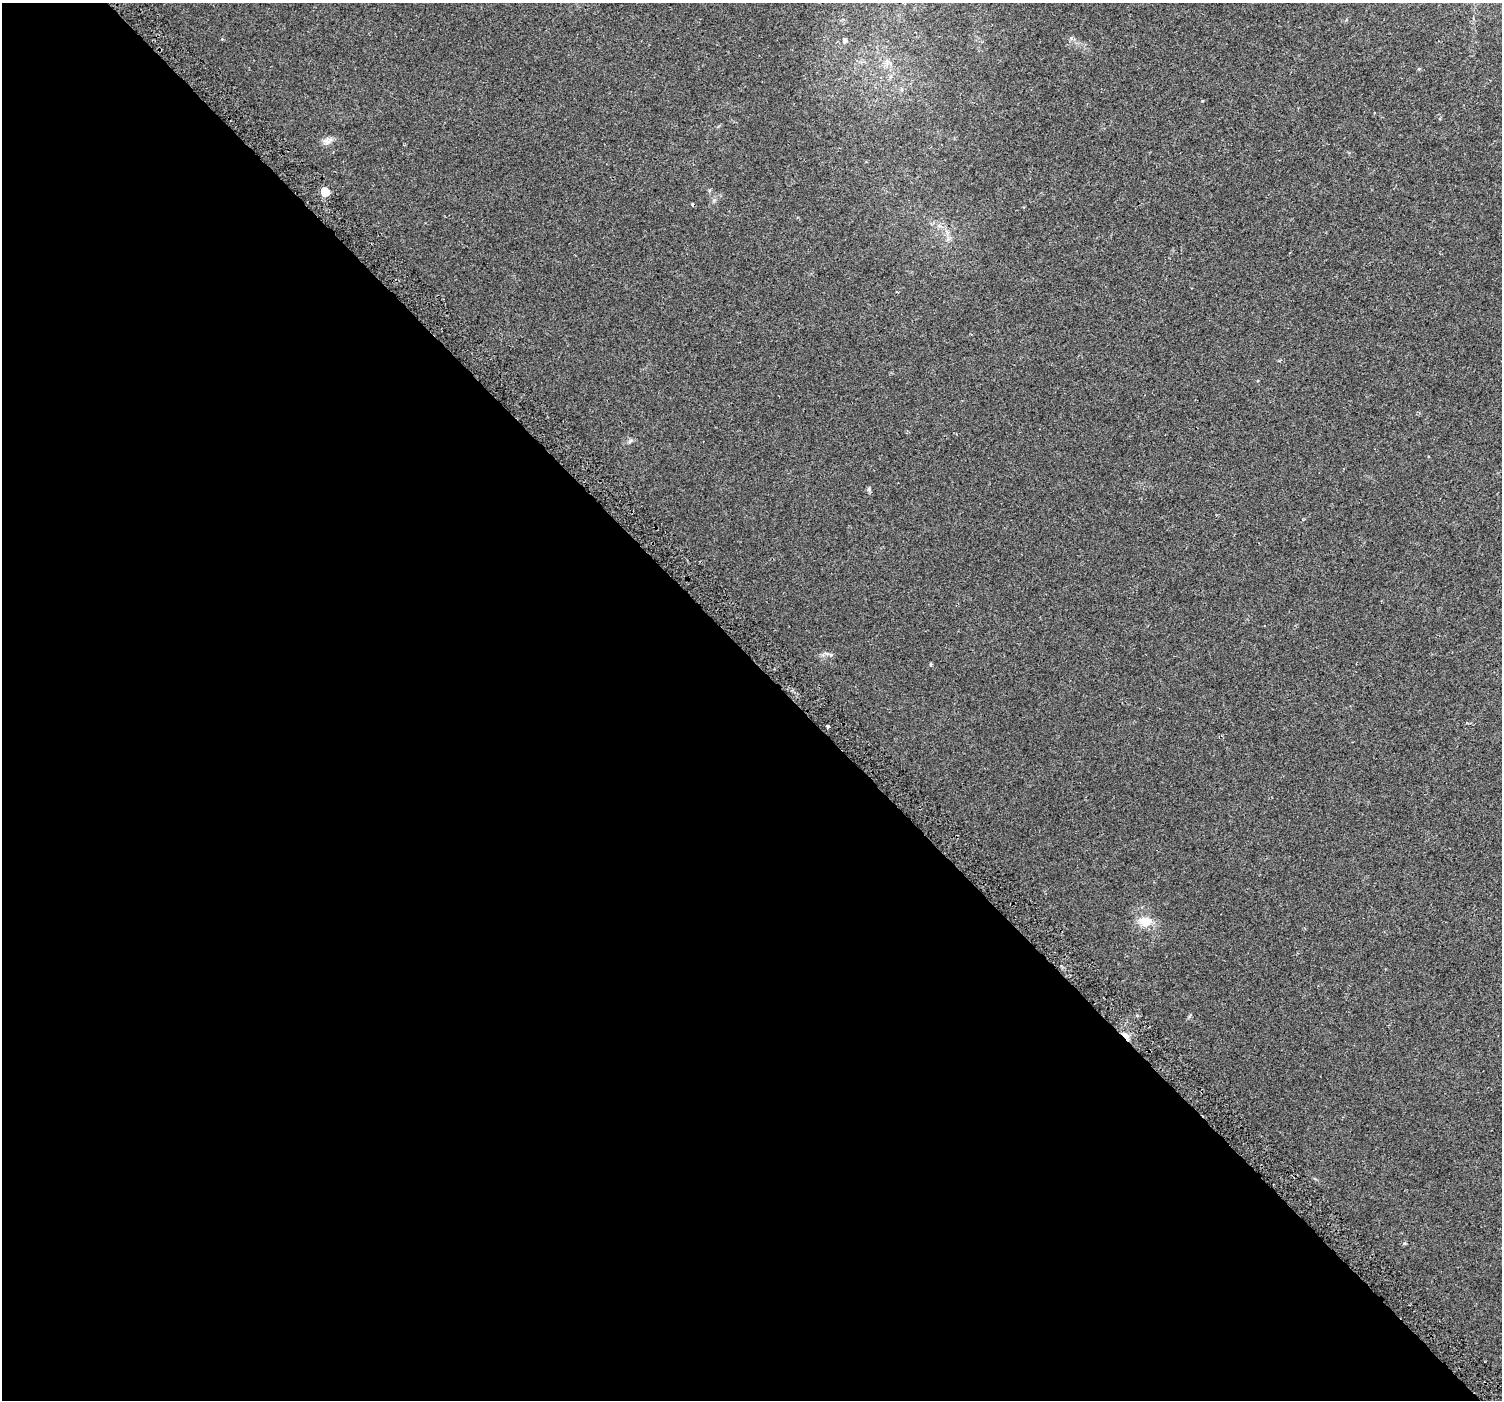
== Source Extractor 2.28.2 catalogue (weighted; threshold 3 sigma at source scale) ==
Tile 9 of 4 x 4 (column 1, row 3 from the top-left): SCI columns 51-1550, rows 1677-3074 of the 6110 x 6080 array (HDU 1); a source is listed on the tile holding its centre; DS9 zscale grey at full resolution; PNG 1504 x 1402 px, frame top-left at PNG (2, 3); no overlay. Shown black and unused: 53% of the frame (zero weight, under 2 of 3 exposures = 3% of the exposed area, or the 3 px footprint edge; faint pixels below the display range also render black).
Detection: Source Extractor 2.28.2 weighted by HDU 2 'WHT'; one run over the whole footprint, this tile lists its part. Background 0.0149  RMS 0.0057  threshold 0.0258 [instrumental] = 3 sigma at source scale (4.5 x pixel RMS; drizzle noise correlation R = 1.50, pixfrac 1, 0.0396/0.0396 arcsec/px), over >= 5 px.
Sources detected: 10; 1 cosmic-ray / hot-pixel residue — not listed; the other 9 listed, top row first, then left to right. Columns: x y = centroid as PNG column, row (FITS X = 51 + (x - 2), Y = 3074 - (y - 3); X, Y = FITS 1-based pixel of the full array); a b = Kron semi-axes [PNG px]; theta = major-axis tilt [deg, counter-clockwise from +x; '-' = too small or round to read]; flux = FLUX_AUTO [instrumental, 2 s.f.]
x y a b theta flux
845 41 7 6 - 1.5
326 141 12 8 -7 2.6
325 192 6 5 - 12
869 489 6 4 48 0.85
930 664 5 3 - 0.53
828 727 3 3 - 1.3
1145 921 17 13 -3 7.4
1126 1036 10 5 -40 3
1404 1243 5 3 - 0.58
Overlapping masked pixels (flux is a lower limit): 1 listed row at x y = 1126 1036